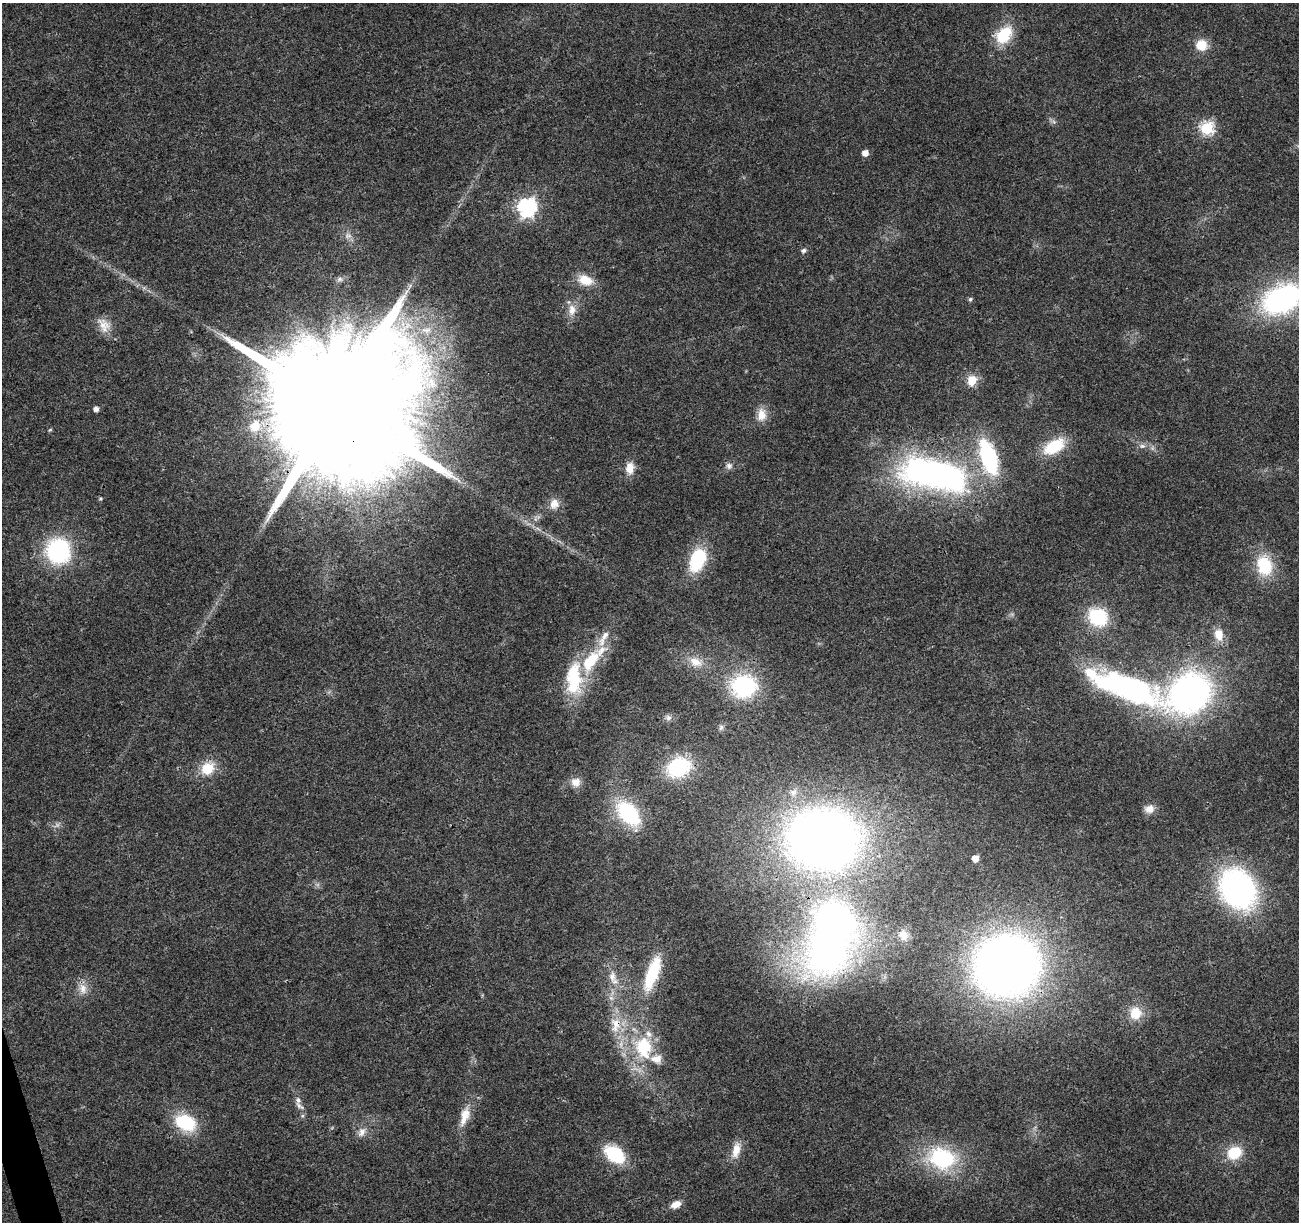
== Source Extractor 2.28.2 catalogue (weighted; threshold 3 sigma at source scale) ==
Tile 7 of 4 x 4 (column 3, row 2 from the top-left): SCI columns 2650-3946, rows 2509-3728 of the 5300 x 5068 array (HDU 1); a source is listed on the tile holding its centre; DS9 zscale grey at full resolution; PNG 1301 x 1224 px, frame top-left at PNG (2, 3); no overlay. Shown black and unused: <1% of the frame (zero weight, under 3 of 4 exposures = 5% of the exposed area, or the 3 px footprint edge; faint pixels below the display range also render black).
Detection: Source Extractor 2.28.2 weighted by HDU 2 'WHT'; one run over the whole footprint, this tile lists its part. Background 0.0184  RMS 0.0029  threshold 0.0132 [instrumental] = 3 sigma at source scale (4.5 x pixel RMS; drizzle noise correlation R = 1.50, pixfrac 1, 0.0396/0.0396 arcsec/px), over >= 5 px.
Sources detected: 79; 2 too faint to see at this stretch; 3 inside a brighter object's white glare — not listed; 4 inside a brighter listed object's ellipse — not listed separately; the other 70 listed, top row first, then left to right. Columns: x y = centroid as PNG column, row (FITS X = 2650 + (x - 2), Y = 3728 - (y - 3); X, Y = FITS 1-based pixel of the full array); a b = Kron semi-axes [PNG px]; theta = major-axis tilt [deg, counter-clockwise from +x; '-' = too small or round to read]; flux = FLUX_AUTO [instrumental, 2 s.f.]
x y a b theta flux
1004 35 25 16 54 11
1201 45 11 11 - 5.9
1054 122 7 5 -45 0.71
1207 128 6 6 - 44
865 153 5 5 - 2.3
527 207 8 7 - 110
348 236 11 8 5 1.6
803 250 7 6 - 0.81
340 279 8 6 15 0.87
585 280 19 12 -20 5.2
970 299 5 5 - 0.65
1282 299 37 24 25 64
572 310 17 11 87 3.2
104 325 22 15 -59 4.3
972 380 12 10 73 4.3
337 406 46 31 13 22000
96 409 5 4 - 1.5
761 415 18 12 88 3.7
255 426 20 16 59 6.8
50 430 6 3 36 0.33
1054 446 25 14 30 12
1142 446 8 6 12 1.1
988 457 35 16 -73 32
729 466 9 8 - 1.3
630 468 16 11 86 3.4
933 474 81 33 -13 100
100 499 5 5 - 0.39
554 504 15 13 72 3.1
58 551 25 24 - 33
697 560 25 15 67 19
1264 565 23 17 -77 14
1098 617 18 15 -34 19
1219 635 15 11 -80 4.3
601 651 23 11 47 5.3
696 662 20 12 -21 4.3
574 679 46 20 88 17
744 686 18 16 -1 36
1127 688 76 22 -20 90
1189 693 36 29 34 120
668 718 9 7 -2 1.1
721 727 7 6 - 0.71
678 767 20 15 24 25
207 768 19 16 39 6.8
576 782 12 12 - 2.8
1149 809 12 9 16 2.3
628 813 29 18 -49 23
824 839 66 57 -7 260
975 858 5 5 - 2.7
1238 889 33 26 -57 90
904 935 13 11 -74 2.5
827 952 57 48 34 120
1007 966 50 46 16 270
652 973 43 13 71 16
612 977 18 11 -81 3.8
83 989 15 11 -80 3
611 998 7 6 - 1.1
1136 1013 16 15 - 6
616 1024 23 15 -88 7.1
649 1034 11 8 -56 2.1
644 1047 11 9 -77 22
656 1059 17 13 -9 3.7
299 1106 14 6 -40 1.3
465 1115 23 12 74 4.8
185 1122 20 15 -25 18
362 1132 15 9 61 2.2
736 1150 21 10 74 4
1234 1153 18 14 33 8.6
614 1154 19 13 -36 18
942 1159 29 21 -16 29
676 1204 13 8 27 2.4
Overlapping masked pixels (flux is a lower limit): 4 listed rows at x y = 337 406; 1007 966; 652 973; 616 1024
Isophote crosses this tile's border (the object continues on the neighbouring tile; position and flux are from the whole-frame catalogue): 1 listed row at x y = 1282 299